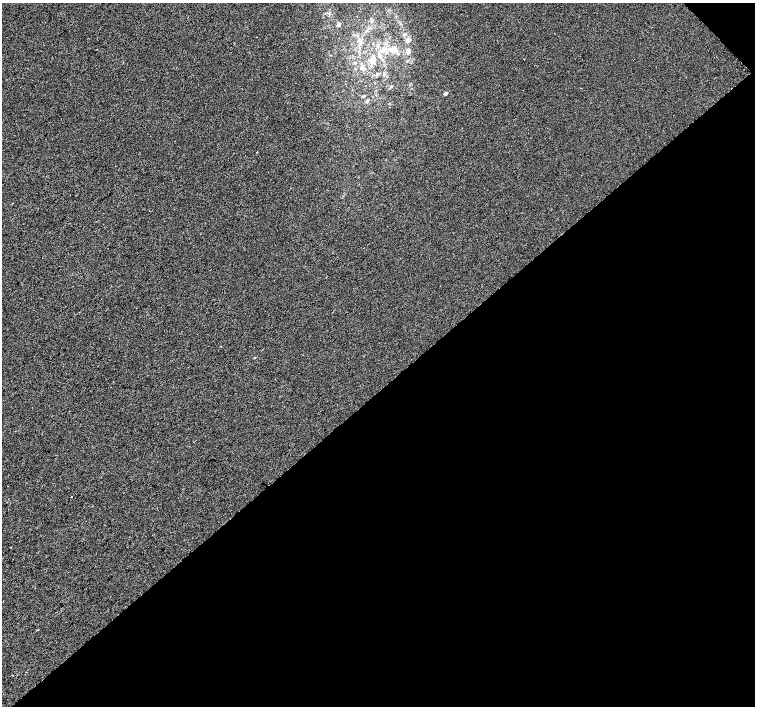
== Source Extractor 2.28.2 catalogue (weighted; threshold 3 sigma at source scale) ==
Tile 12 of 4 x 4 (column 4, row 3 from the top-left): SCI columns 4521-6025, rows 1625-3032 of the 6025 x 6000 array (HDU 1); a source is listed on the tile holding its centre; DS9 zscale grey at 2 x 2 block average (1 PNG px = mean of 2 x 2 image px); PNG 757 x 708 px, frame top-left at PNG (2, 3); no overlay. Shown black and unused: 45% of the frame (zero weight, under 2 of 3 exposures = <1% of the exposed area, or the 3 px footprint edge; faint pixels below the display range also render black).
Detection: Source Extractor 2.28.2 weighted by HDU 2 'WHT'; one run over the whole footprint, this tile lists its part. Background 1.90e-04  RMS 0.0056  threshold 0.0252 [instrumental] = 3 sigma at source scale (4.5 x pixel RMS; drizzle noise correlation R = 1.50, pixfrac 1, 0.0396/0.0396 arcsec/px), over >= 5 px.
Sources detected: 19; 1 cosmic-ray / hot-pixel residue — not listed; the other 18 listed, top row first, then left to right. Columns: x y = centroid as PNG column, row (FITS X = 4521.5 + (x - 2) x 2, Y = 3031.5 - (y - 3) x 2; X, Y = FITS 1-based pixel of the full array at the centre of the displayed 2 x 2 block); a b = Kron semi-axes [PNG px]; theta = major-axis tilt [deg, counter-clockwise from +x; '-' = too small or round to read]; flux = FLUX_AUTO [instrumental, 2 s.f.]
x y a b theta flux
338 24 4 4 - 3.8
407 40 5 4 - 5.3
378 46 6 2 -85 1.3
392 49 9 6 89 7.7
383 50 4 3 - 2.1
408 52 6 3 77 4.1
380 55 4 3 - 1.9
524 59 2 2 - 0.83
371 60 9 4 33 5.2
355 63 3 2 - 1
362 68 5 3 - 3
377 74 5 2 - 1.1
383 75 3 2 - 0.94
391 86 3 2 - 0.99
445 93 2 2 - 5.4
364 96 4 3 - 1.5
255 357 3 2 - 0.94
71 497 2 2 - 1.9
Diffuse or blended objects may show on this block-average render without a row.